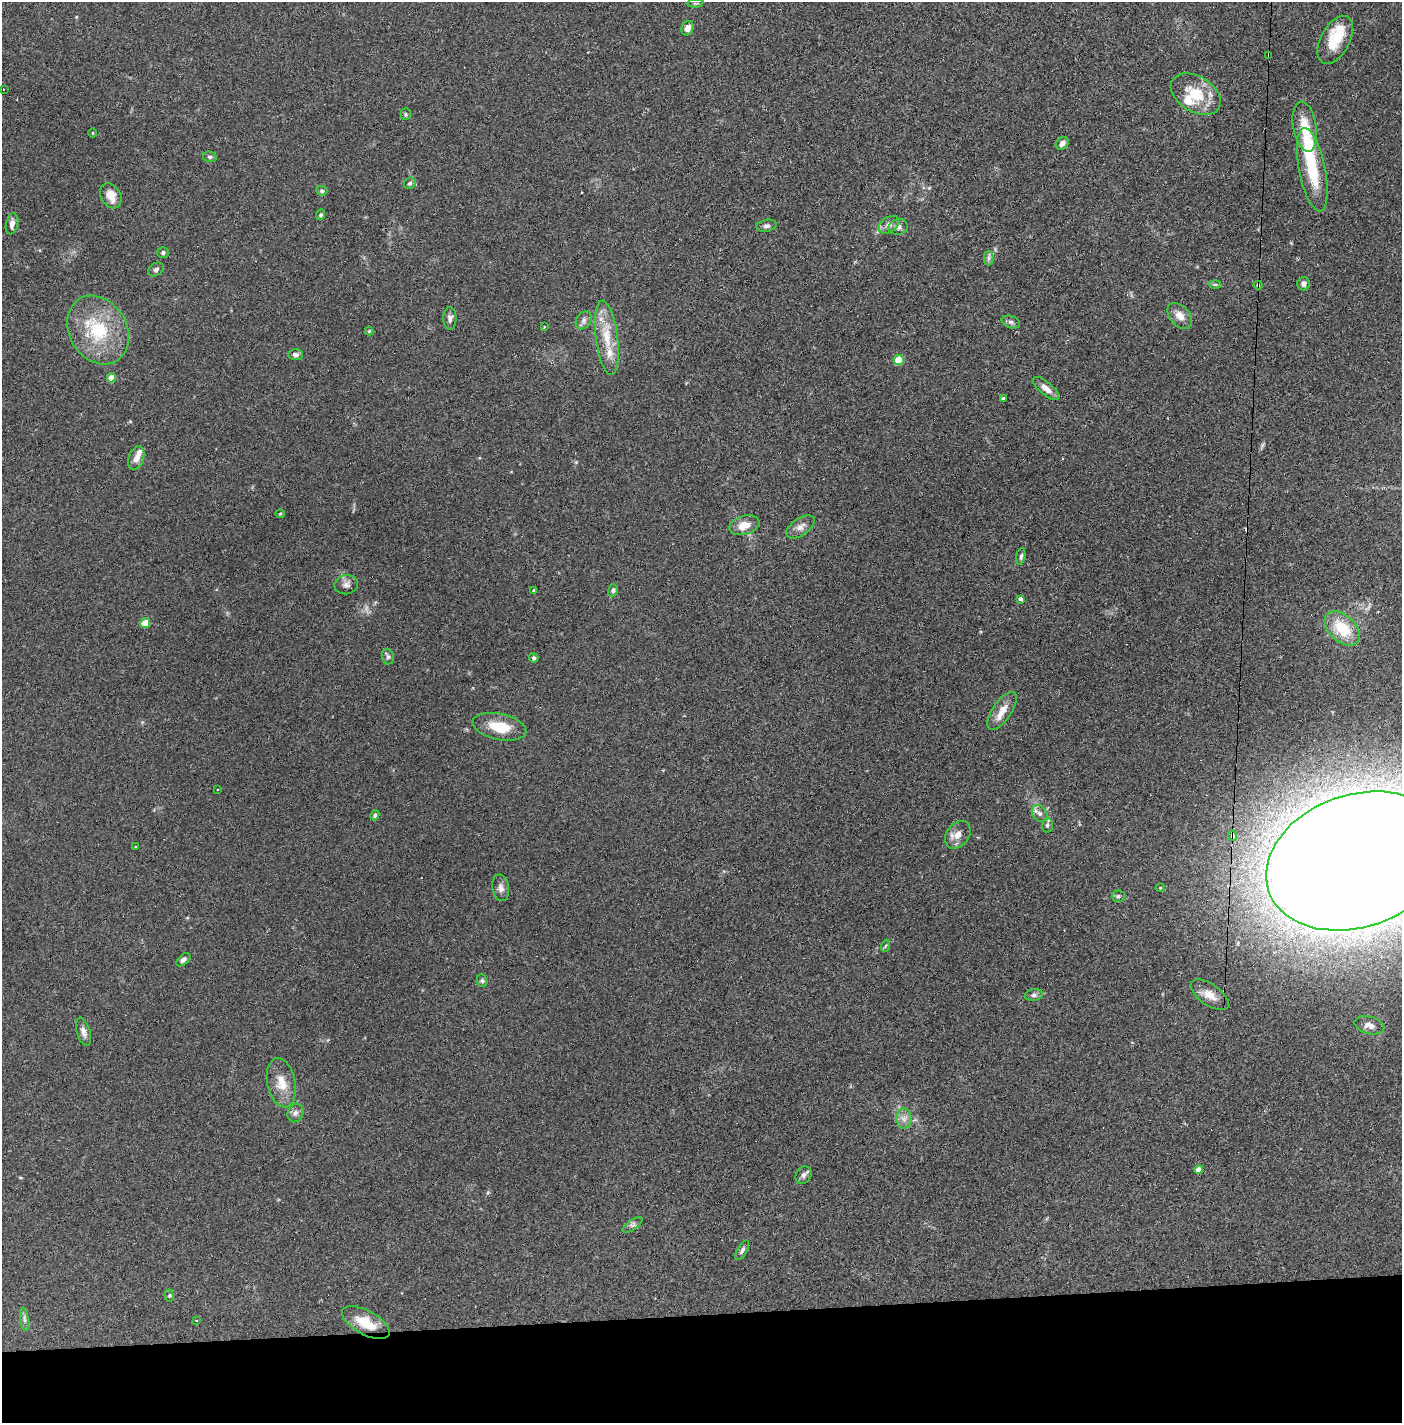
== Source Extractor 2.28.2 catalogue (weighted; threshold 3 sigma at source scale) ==
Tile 8 of 3 x 3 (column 2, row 3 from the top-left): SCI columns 1461-2860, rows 41-1461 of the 4277 x 4302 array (HDU 1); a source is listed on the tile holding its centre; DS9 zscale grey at full resolution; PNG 1404 x 1425 px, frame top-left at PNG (2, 2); each listed source drawn as its Kron ellipse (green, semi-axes under 4 px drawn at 4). Shown black and unused: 8% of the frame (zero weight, under 2 of 3 exposures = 1% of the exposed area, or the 3 px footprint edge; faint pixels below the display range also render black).
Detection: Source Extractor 2.28.2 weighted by HDU 2 'WHT'; one run over the whole footprint, this tile lists its part. Background 0.0927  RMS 0.0075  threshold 0.0337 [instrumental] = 3 sigma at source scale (4.5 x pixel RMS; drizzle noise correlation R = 1.50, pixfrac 1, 0.05/0.05 arcsec/px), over >= 5 px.
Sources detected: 91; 2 inside a brighter object's white glare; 2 cosmic-ray / hot-pixel residue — neither listed nor drawn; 4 inside a brighter listed object's ellipse — not listed separately; the other 83 listed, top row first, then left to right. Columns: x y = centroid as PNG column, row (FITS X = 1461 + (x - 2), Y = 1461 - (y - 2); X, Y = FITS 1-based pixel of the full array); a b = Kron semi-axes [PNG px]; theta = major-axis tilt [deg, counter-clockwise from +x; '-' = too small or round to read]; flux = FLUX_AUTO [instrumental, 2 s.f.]
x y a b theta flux
695 3 8 3 5 1
687 28 7 5 62 5.1
1335 40 26 14 62 20
1269 55 4 3 - 1.6
3 89 2 2 - 0.49
1196 94 27 17 -31 25
406 114 5 5 - 1.1
1305 127 25 11 -81 16
92 133 4 3 - 0.55
1062 143 7 5 47 2.9
210 157 7 5 -13 1.5
1312 170 42 13 -79 32
410 183 6 5 - 1.5
322 191 5 5 - 1.4
111 196 13 9 -60 7.8
321 215 5 4 - 1.5
12 224 11 6 77 3.9
889 225 11 7 34 3.7
767 226 10 6 11 2.2
898 227 9 8 - 3.3
163 253 5 5 - 1.5
989 258 7 5 89 1.8
156 269 8 6 33 1.9
1215 284 6 4 1 1.1
1304 284 7 6 - 2.6
1258 285 4 3 - 2.4
1180 316 15 10 -49 7
450 318 11 6 89 2.8
584 320 10 7 58 2.7
1011 322 9 6 -19 1.9
545 327 4 3 - 0.92
98 330 36 29 -58 47
369 331 4 4 - 0.7
607 338 37 11 -83 20
296 354 7 5 2 2.6
899 360 5 5 - 26
111 378 5 4 - 10
1046 389 16 6 -40 5.5
1003 398 4 3 - 1.5
136 458 12 7 71 5.5
280 514 4 4 - 0.75
744 525 15 9 17 9.5
800 527 16 8 34 5.1
1021 556 8 4 80 1.7
346 585 12 9 10 3.7
534 590 3 3 - 20
613 590 6 5 - 1.6
1020 599 4 3 - 2.6
145 623 5 4 - 16
1342 628 21 13 -44 25
388 657 8 6 -75 1.6
534 658 5 4 - 1.6
1002 711 22 9 56 9.2
499 727 27 13 -12 19
218 789 3 2 - 0.58
1040 813 9 7 -49 3.3
375 815 5 4 - 1.5
1047 825 7 5 87 1.8
958 835 15 11 52 6.8
1233 836 5 4 - 3.6
135 847 3 3 - 0.83
1357 861 93 66 19 3900
501 888 13 8 -79 3.8
1160 888 4 4 - 0.84
1118 896 6 5 - 1.5
885 946 6 4 69 1.1
183 960 8 5 42 2
482 981 7 5 -70 1.3
1034 995 9 6 9 2.1
1210 995 22 10 -35 8.7
1369 1025 15 8 -14 5
83 1032 15 6 -74 4
281 1083 25 14 -78 13
295 1113 9 8 - 2.8
904 1119 10 7 90 4.1
1199 1169 4 4 - 6.1
803 1175 9 7 60 2.7
633 1225 12 5 35 2.2
742 1250 11 5 60 2.2
169 1295 6 4 87 1
24 1319 12 4 -81 2.4
196 1320 3 2 - 1.3
366 1323 26 12 -29 17
Overlapping masked pixels (flux is a lower limit): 3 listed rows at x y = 1269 55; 1258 285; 1233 836
Isophote crosses this tile's border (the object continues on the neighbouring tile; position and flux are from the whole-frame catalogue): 1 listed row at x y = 1357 861